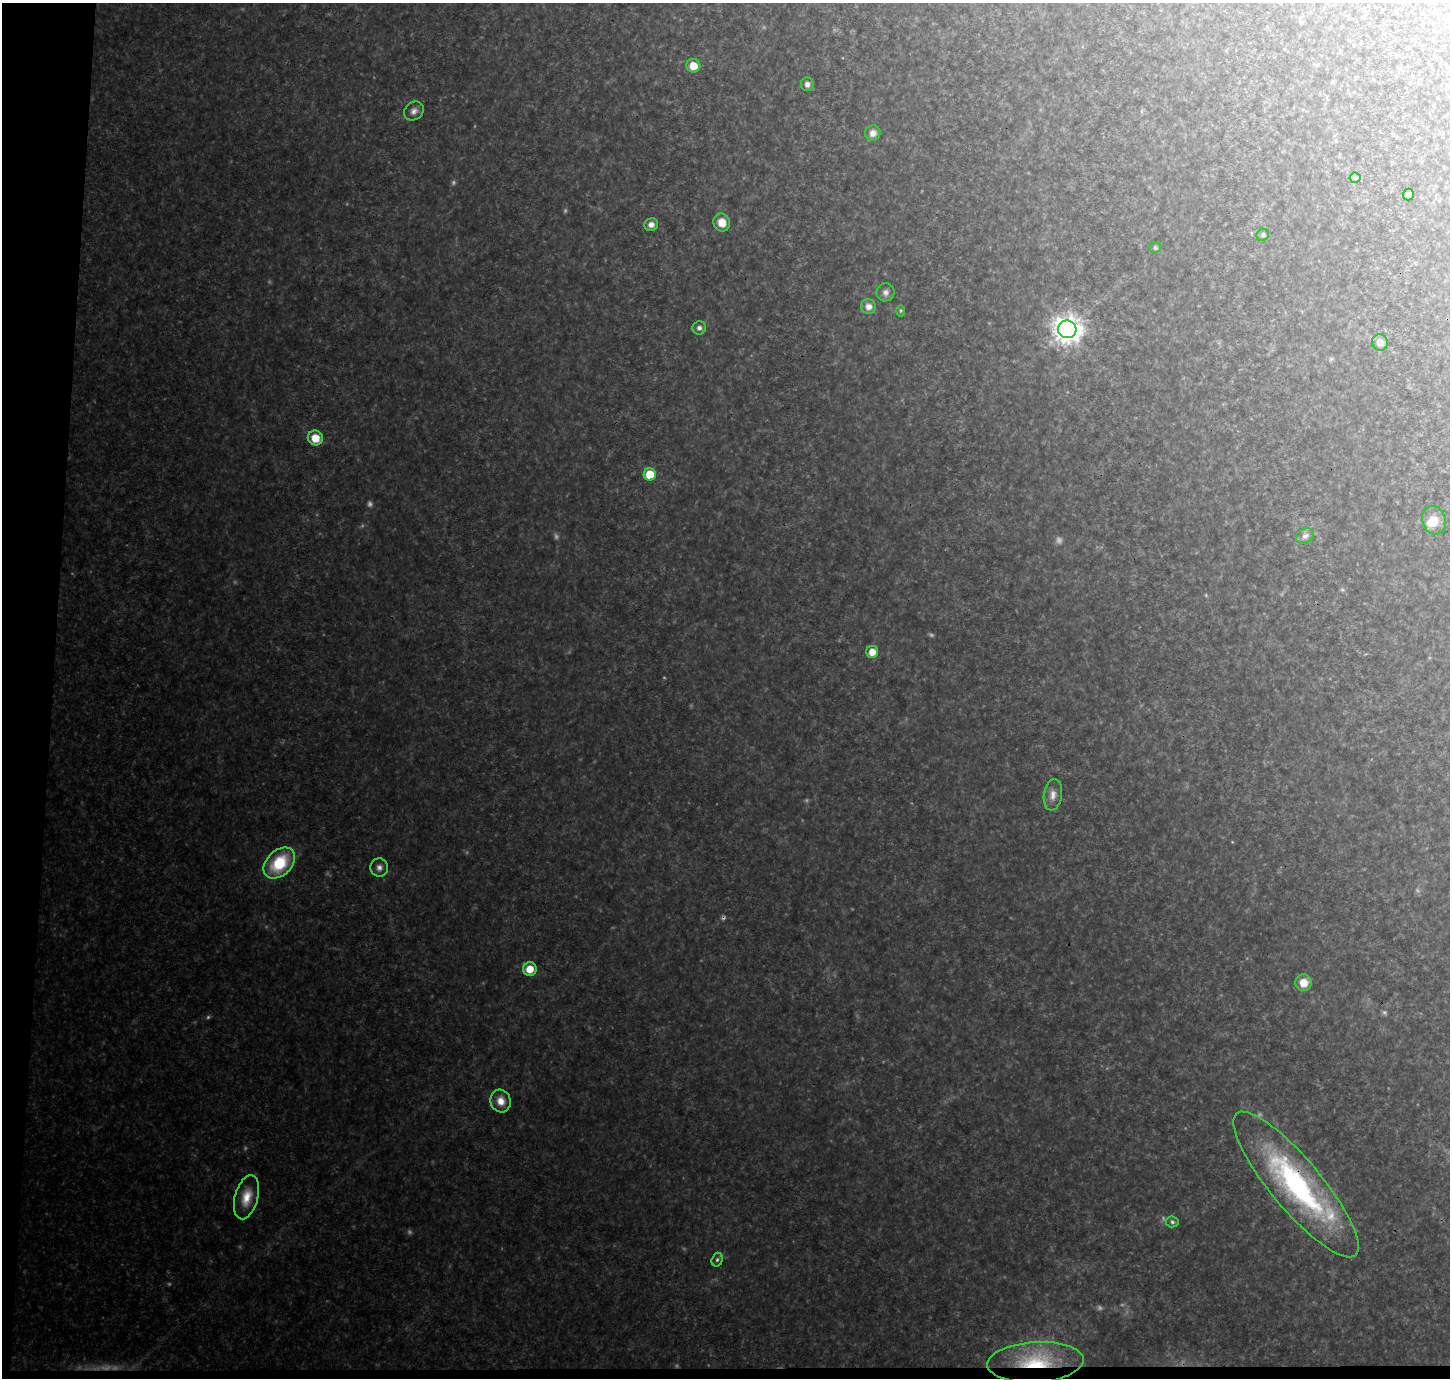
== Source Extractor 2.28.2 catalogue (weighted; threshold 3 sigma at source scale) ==
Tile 7 of 3 x 3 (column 1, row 3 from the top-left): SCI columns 5-1452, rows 261-1636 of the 4360 x 4647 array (HDU 1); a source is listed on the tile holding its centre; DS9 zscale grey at full resolution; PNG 1452 x 1380 px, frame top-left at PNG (2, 3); each listed source drawn as its Kron ellipse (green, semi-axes under 4 px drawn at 4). Shown black and unused: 4% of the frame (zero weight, under 3 of 4 exposures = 4% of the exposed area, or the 3 px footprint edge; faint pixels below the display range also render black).
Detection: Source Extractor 2.28.2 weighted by HDU 2 'WHT'; one run over the whole footprint, this tile lists its part. Background 0.134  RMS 0.0091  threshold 0.0409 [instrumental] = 3 sigma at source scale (4.5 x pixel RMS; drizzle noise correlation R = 1.50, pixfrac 1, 0.0396/0.0396 arcsec/px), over >= 5 px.
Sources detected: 46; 12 too faint to see at this stretch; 1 cosmic-ray / hot-pixel residue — neither listed nor drawn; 1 inside a brighter listed object's ellipse — not listed separately; the other 32 listed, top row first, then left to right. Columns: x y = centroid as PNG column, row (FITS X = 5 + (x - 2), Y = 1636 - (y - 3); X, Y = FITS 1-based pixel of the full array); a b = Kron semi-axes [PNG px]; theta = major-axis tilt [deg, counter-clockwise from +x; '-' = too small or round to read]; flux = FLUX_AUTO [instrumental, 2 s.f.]
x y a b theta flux
693 66 7 6 - 11
807 84 7 6 - 3.8
414 111 10 9 - 4.5
873 133 8 7 - 5.4
1355 178 5 5 - 1.3
1408 194 6 5 - 2.4
722 222 9 8 - 11
651 224 7 6 - 4.6
1263 235 6 5 - 1.9
1155 247 6 5 - 1.6
885 292 9 9 - 4
869 307 8 7 - 5.4
901 311 6 4 89 1.3
699 328 7 6 - 3.3
1067 329 9 9 - 910
1380 342 8 8 - 7.9
315 438 7 7 - 15
650 474 6 6 - 22
1434 520 15 11 -70 10
1305 536 9 7 36 4
872 652 6 6 - 10
1053 795 16 9 82 7.1
279 863 18 12 44 42
379 867 9 9 - 4.2
530 969 7 6 - 13
1303 983 8 8 - 12
501 1101 11 10 - 8.7
1296 1184 92 25 -50 190
246 1197 22 11 75 15
1172 1222 6 5 - 1.9
717 1260 7 5 73 1.9
1035 1362 48 20 3 64
Overlapping masked pixels (flux is a lower limit): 2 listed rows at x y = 1296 1184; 1035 1362